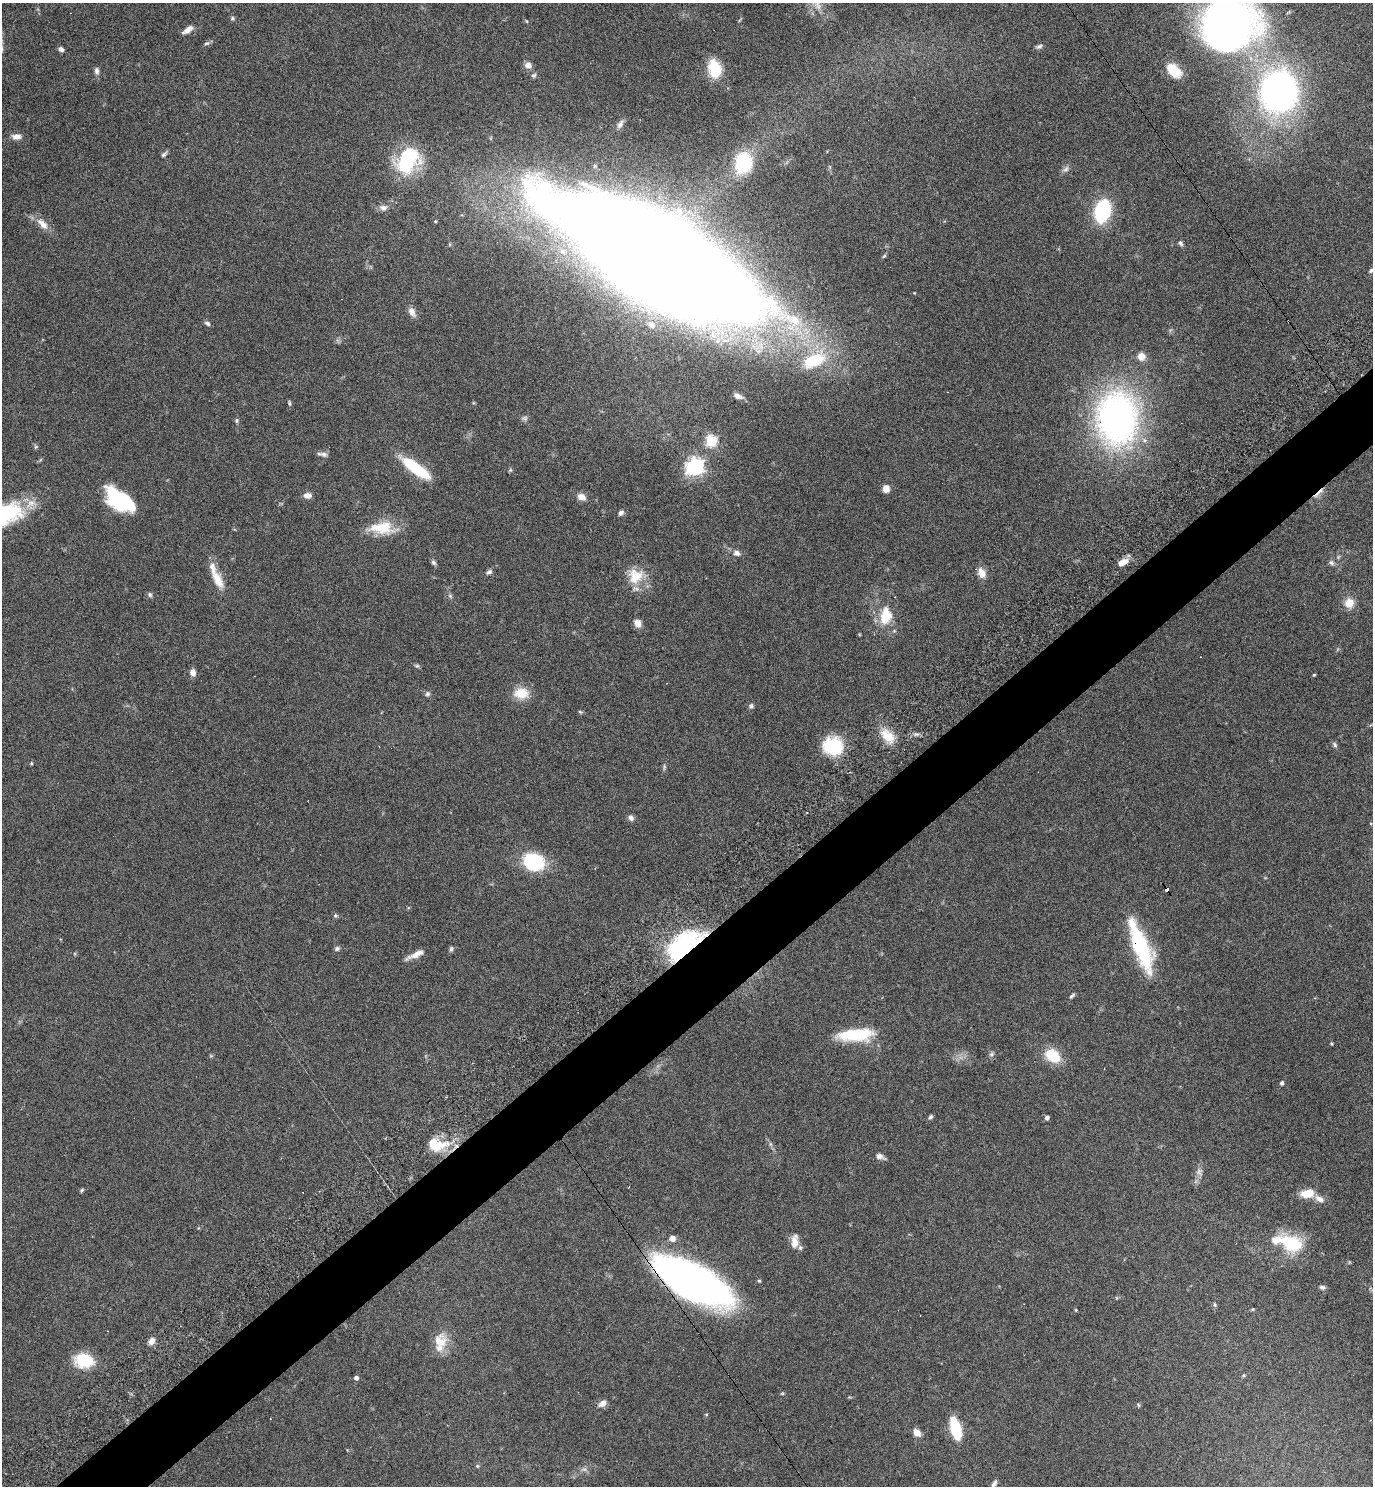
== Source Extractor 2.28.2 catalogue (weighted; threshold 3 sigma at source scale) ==
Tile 7 of 4 x 4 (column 3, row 2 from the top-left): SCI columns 2937-4307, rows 3020-4503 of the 6013 x 6036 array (HDU 1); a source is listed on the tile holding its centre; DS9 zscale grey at full resolution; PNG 1375 x 1488 px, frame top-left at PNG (2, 3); no overlay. Shown black and unused: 5% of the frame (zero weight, under 4 of 7 exposures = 3% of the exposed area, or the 3 px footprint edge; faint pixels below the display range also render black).
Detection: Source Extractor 2.28.2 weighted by HDU 2 'WHT'; one run over the whole footprint, this tile lists its part. Background 0.0469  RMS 0.0039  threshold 0.0159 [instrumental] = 3 sigma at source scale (4.09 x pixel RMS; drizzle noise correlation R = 1.36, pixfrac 0.8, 0.05/0.05 arcsec/px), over >= 5 px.
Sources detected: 129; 2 too faint to see at this stretch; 2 inside a brighter object's white glare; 3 cosmic-ray / hot-pixel residue — not listed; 3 inside a brighter listed object's ellipse — not listed separately; the other 119 listed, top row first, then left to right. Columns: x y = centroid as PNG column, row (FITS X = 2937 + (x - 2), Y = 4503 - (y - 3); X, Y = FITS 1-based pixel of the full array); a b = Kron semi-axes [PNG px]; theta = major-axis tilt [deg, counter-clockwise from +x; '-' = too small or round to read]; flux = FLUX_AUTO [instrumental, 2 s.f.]
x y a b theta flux
817 5 15 8 -68 3
232 18 6 6 - 0.64
1228 24 40 36 8 270
188 30 14 6 35 2.1
206 43 8 5 18 0.74
1039 46 9 6 19 0.96
61 49 6 5 - 1.2
528 65 8 7 - 2.1
715 68 22 15 -75 11
1174 70 16 9 -42 9.1
97 71 8 6 -83 1.2
534 75 7 6 - 0.79
1279 92 28 26 86 160
620 124 11 6 59 1.5
16 136 12 7 -3 2.1
164 154 9 5 41 0.83
407 160 27 19 58 34
743 163 25 20 80 20
1066 169 10 7 45 1.3
383 208 10 8 -2 1.8
1102 211 20 12 76 31
435 221 4 4 - 0.42
43 224 19 9 -45 3.8
1180 243 7 5 -58 0.8
884 256 5 4 - 0.49
658 261 150 47 -30 2300
1371 270 6 5 - 0.74
412 312 12 8 -62 2.3
207 323 8 5 -32 0.8
651 325 12 8 -34 2.4
1141 356 10 10 - 2.8
814 360 35 20 26 20
738 396 11 6 -23 1.8
289 403 7 4 -70 0.56
1117 418 67 50 89 120
236 421 6 5 - 0.62
711 441 6 6 - 31
322 454 14 5 -9 1.3
695 467 7 7 - 150
417 469 35 9 -36 19
510 470 6 4 72 0.46
886 489 8 7 - 2.4
1319 493 22 4 41 1.9
307 495 9 7 0 2.1
581 497 8 6 -27 3
119 500 30 16 -36 29
621 513 7 5 43 1.1
3 514 47 24 15 35
382 528 32 16 0 10
737 553 10 8 -22 1.6
433 562 8 5 -45 0.78
1123 562 13 7 31 3.5
1331 563 9 6 -33 0.99
489 572 9 5 33 0.93
981 573 12 8 -64 3.5
635 576 22 21 - 8.7
217 579 29 11 -64 6
150 595 7 5 -59 0.7
450 596 7 5 -44 0.69
1349 603 12 11 - 4.4
886 616 23 15 83 9.6
638 623 9 7 -58 2.4
417 666 6 5 - 0.59
193 672 8 6 -76 2.1
1314 675 4 3 - 0.33
521 693 20 14 -2 6.3
427 694 7 6 - 0.82
751 706 6 6 - 0.85
580 712 7 3 -36 0.43
888 736 22 13 -44 6.8
1335 745 8 5 -62 0.82
833 746 22 20 -10 15
31 763 4 4 - 0.43
664 767 9 3 86 0.63
631 818 8 6 -56 1.4
1371 824 5 3 - 0.31
534 862 16 13 -21 31
1167 889 4 4 - 6.8
335 916 6 5 - 0.58
683 945 45 22 42 43
1140 947 59 18 -71 26
337 949 6 6 - 0.83
451 949 7 5 64 0.78
416 954 22 6 26 3
1072 996 8 4 47 0.71
855 1035 41 13 4 18
1331 1043 5 3 - 0.33
991 1054 7 5 45 0.76
1052 1056 15 11 -36 12
1282 1083 5 4 - 0.88
930 1117 6 5 - 0.71
1047 1118 4 4 - 1.2
770 1144 7 4 -71 0.66
437 1145 29 16 -1 10
880 1156 11 6 -22 1.6
1199 1172 11 7 -69 1.5
82 1190 5 4 - 0.51
1307 1193 15 8 7 6.1
1319 1199 14 8 -29 2.3
672 1238 5 5 - 2.9
795 1242 17 9 -88 3.5
1291 1243 20 14 -24 22
759 1281 4 4 - 0.49
694 1282 63 25 -29 230
1322 1287 8 5 -7 0.86
1215 1305 7 4 -72 0.57
1076 1310 4 3 - 0.34
152 1341 9 7 61 2.2
440 1341 21 18 78 7
84 1361 18 13 -7 15
1244 1375 5 5 - 0.55
356 1378 4 4 - 1.3
782 1393 5 4 - 0.51
602 1403 9 7 32 2.2
1138 1405 6 4 -60 0.44
955 1428 14 6 -75 28
917 1433 10 7 -50 2.4
477 1466 6 5 - 0.53
994 1484 11 5 59 1.2
Overlapping masked pixels (flux is a lower limit): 5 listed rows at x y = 1319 493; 1167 889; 683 945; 437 1145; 694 1282
Isophote crosses this tile's border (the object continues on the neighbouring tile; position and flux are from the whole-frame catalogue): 5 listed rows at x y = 817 5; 1228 24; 1371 270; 3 514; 994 1484